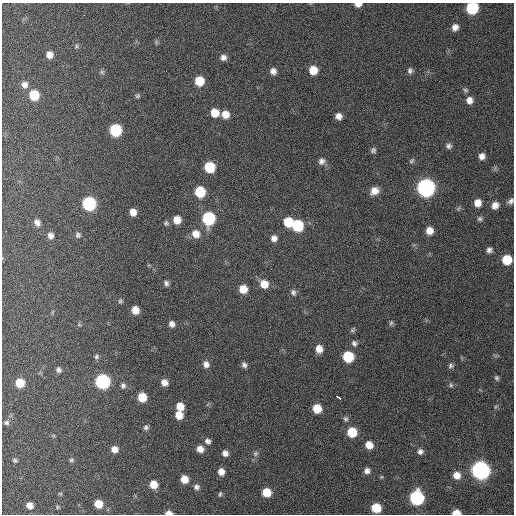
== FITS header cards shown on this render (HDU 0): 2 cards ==
NAXIS1  =                  512 / Axis length
NAXIS2  =                  512 / Axis length

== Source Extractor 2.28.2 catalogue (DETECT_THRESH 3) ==
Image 512 x 512 px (HDU 0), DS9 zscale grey, 1 PNG px = 1 image px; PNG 516 x 516 px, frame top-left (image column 1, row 512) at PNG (2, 3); no overlay
Background 408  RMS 11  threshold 32.3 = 3 sigma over >= 5 px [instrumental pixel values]
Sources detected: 111; all 111 listed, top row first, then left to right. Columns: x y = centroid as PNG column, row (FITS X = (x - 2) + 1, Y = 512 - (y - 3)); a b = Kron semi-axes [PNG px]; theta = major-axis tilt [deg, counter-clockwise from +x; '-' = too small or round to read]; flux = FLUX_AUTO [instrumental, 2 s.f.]
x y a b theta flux
358 4 7 4 2 4000
472 8 8 8 - 57000
84 15 2 2 - 6700
455 27 8 7 - 4200
156 42 9 4 90 1200
76 46 5 5 - 1200
49 55 7 7 - 5300
223 57 7 7 - 3500
313 70 7 7 - 11000
410 70 8 6 82 2100
273 71 7 7 - 3700
102 72 6 6 - 1300
199 81 8 7 - 18000
25 85 8 8 - 3600
466 90 7 5 -17 1400
34 95 8 7 - 22000
137 96 6 5 - 1300
469 100 8 7 - 4800
215 113 8 8 - 10000
225 114 8 7 - 7800
338 116 6 6 - 4200
115 130 8 7 - 52000
449 146 7 6 - 2300
373 150 7 6 - 1900
482 156 6 6 - 3800
322 161 9 8 - 3400
412 161 8 5 41 1400
209 167 8 7 - 28000
426 188 9 9 - 290000
374 191 9 8 - 6700
200 192 8 7 - 30000
511 201 8 6 45 2500
478 203 7 7 - 6700
89 204 8 8 - 92000
495 205 8 7 - 5300
133 212 7 6 - 6000
208 218 8 8 - 69000
480 219 7 6 - 1600
177 220 7 7 - 8600
37 222 7 6 - 3100
288 222 8 7 - 20000
166 223 6 6 - 1500
298 226 8 8 - 38000
429 231 7 7 - 6500
196 234 10 9 - 7500
78 235 7 7 - 1800
50 236 8 7 - 3300
274 238 7 7 - 3600
489 250 7 7 - 2600
507 260 8 7 - 20000
166 283 8 6 -70 2100
264 284 9 8 - 9300
243 289 7 7 - 9600
293 292 9 7 -80 2300
120 301 6 6 - 1200
135 310 7 6 - 8100
391 323 8 5 67 1400
172 324 7 6 - 3300
79 325 6 4 -19 800
353 330 8 5 55 1400
354 343 8 7 - 2400
319 349 8 7 - 6700
96 357 7 6 - 1600
348 357 8 7 - 34000
206 364 8 7 - 3800
244 365 6 5 - 2200
451 366 7 6 - 1700
59 370 7 6 - 2100
496 378 7 6 - 1600
102 381 8 8 - 120000
164 382 7 6 - 4900
20 383 7 7 - 16000
451 385 7 5 -79 1400
123 386 7 6 - 2200
142 397 7 7 - 15000
339 398 5 3 - 19000
180 406 7 7 - 9200
496 407 7 5 31 1300
317 408 7 7 - 14000
179 415 7 6 - 9500
345 419 7 7 - 1800
6 423 8 6 -2 1800
146 427 6 6 - 1800
352 432 8 7 - 21000
208 441 8 7 - 2700
369 445 7 7 - 8700
115 449 6 6 - 4900
200 449 7 7 - 5600
420 452 7 7 - 2700
225 453 7 6 - 3400
255 454 6 6 - 1700
15 460 6 5 - 1200
71 460 6 5 - 1200
480 470 8 8 - 370000
367 471 7 7 - 3300
221 472 6 6 - 5100
457 475 7 7 - 6900
381 477 6 3 70 720
184 479 7 6 - 8600
153 484 7 7 - 8800
196 487 7 7 - 2500
267 492 7 6 - 15000
60 493 6 4 0 770
220 494 6 4 75 1100
417 498 8 8 - 120000
98 504 7 6 - 11000
30 505 6 5 - 5100
57 507 5 4 - 870
376 508 7 7 - 21000
169 513 7 4 -1 4300
456 513 7 4 2 7900
At the frame edge (FLAGS 8, measured only in part): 5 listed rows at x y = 358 4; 472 8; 511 201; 169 513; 456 513